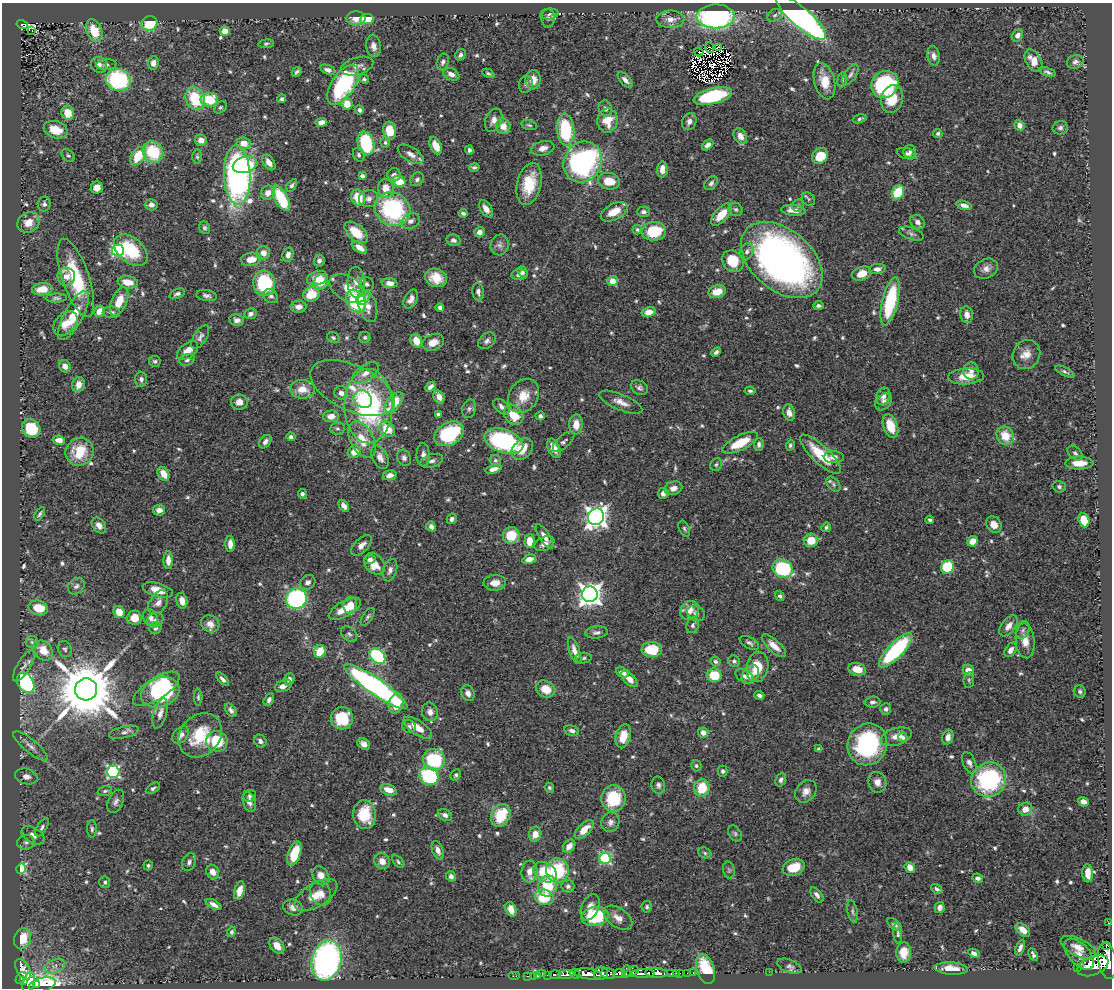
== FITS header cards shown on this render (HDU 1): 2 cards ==
NAXIS1  =                 1110
NAXIS2  =                  986

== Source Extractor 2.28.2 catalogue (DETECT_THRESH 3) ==
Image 1110 x 986 px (HDU 1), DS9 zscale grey, 1 PNG px = 1 image px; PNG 1114 x 990 px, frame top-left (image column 1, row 986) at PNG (2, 3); each listed source drawn as its Kron ellipse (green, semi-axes under 4 px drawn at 4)
Background 0.623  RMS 0.025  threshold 0.0742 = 3 sigma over >= 5 px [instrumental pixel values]
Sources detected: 700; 10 with non-positive FLUX_AUTO (blend fragments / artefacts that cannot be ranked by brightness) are neither listed nor drawn; of the other 690, the 500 brightest by FLUX_AUTO listed and drawn (190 fainter detections omitted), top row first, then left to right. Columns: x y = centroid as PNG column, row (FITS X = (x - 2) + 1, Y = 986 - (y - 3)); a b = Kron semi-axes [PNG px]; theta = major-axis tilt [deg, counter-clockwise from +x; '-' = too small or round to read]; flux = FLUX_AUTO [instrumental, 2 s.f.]
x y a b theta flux
549 14 9 5 5 4.1
775 15 8 6 32 4
715 16 19 12 0 380
801 17 32 9 -41 830
356 18 9 7 -1 14
548 18 9 6 -88 4
367 19 7 5 8 39
670 19 14 9 0 15
22 24 6 3 -14 47
149 24 8 7 - 60
32 30 3 2 - 5.3
94 31 12 7 -68 35
225 31 5 5 - 15
1017 36 6 5 - 7
266 44 7 4 9 3.2
373 46 11 7 -82 11
718 47 4 3 - 5.1
710 48 6 2 -71 6
699 52 4 2 - 3.1
460 55 6 4 59 5.2
934 56 10 6 -79 8.4
1034 61 12 7 -60 24
443 62 8 5 69 4.6
1075 62 8 6 19 5.8
153 63 7 5 79 11
99 65 8 7 - 9.4
106 65 10 5 2 5
357 66 17 8 16 10
328 70 8 4 -18 6.3
297 72 5 3 - 3.8
1047 72 9 4 -20 4.1
488 73 6 4 -27 3.2
451 74 8 5 -23 11
850 75 12 6 57 5.7
364 79 5 4 - 3.1
118 80 12 11 - 160
533 80 9 8 - 18
625 80 10 5 -47 7.9
842 80 7 5 81 3.4
824 81 18 10 -76 31
526 84 8 6 75 4.8
343 85 23 11 56 190
885 85 14 12 43 170
713 96 19 8 13 130
195 99 12 9 -65 72
282 99 4 4 - 3.2
892 99 14 11 74 38
209 100 9 7 1 71
347 104 5 5 - 27
220 107 7 5 38 3.1
605 108 8 6 -71 5.3
359 110 4 4 - 6.1
68 113 7 6 - 26
860 119 7 3 17 3.3
494 120 12 8 67 12
608 120 12 10 79 32
689 121 9 7 69 8.7
321 122 6 4 9 13
529 125 8 4 -15 3.1
1019 125 6 5 - 10
503 126 8 7 - 18
1060 128 7 6 - 5.1
56 130 12 8 -18 27
566 130 16 9 -84 120
390 131 9 6 -82 36
938 133 4 4 - 3.5
740 136 8 6 -64 14
201 140 6 6 - 11
244 143 7 6 - 21
366 143 12 8 -72 130
385 143 5 4 - 3.2
708 145 6 4 43 6.2
436 146 9 5 -64 26
543 148 12 7 16 12
469 150 4 3 - 4.7
153 152 11 9 -51 77
910 152 6 6 - 4.1
411 154 14 7 -32 13
907 154 10 5 -14 5.6
359 155 7 5 -60 3.9
68 156 7 5 -44 3.5
138 156 10 6 58 48
820 156 8 7 - 39
197 157 7 5 -88 3.2
269 162 9 5 -55 12
583 162 21 18 58 390
245 165 12 8 15 54
474 167 5 4 - 3.8
662 169 8 5 84 15
237 175 30 13 -87 660
394 175 6 6 - 6.8
362 176 4 3 - 4.9
417 179 7 6 - 5.2
399 181 7 5 -29 47
609 181 11 8 -13 30
711 183 8 5 46 4.8
529 184 21 12 77 58
292 185 7 4 55 4.1
97 188 6 6 - 14
386 188 10 7 -81 24
898 192 7 6 - 65
268 193 7 6 - 12
281 198 14 6 -62 82
358 198 8 6 -65 41
368 199 9 8 - 8.6
808 199 7 6 - 3.3
44 204 7 6 - 4.9
151 205 6 5 - 8.4
964 205 8 4 -15 8.1
798 206 6 5 - 3.3
392 209 18 16 -33 200
486 209 9 5 -56 13
736 209 7 6 - 3.8
793 210 12 5 -7 14
614 212 14 8 28 27
643 212 6 5 - 6.1
463 213 4 3 - 4.1
721 215 13 6 48 32
411 221 9 7 27 7.4
917 222 8 6 -40 7.9
28 223 11 9 29 22
204 228 6 5 - 3.8
637 229 5 4 - 3.2
654 231 12 9 8 67
356 232 14 7 -41 34
479 232 5 5 - 11
911 234 13 6 -19 6
453 240 7 5 -9 6.5
500 245 10 9 - 8.2
359 247 9 4 -34 14
118 250 6 5 - 220
131 250 19 12 -40 94
747 251 8 6 65 6.3
263 253 7 6 - 12
288 255 7 5 74 9
251 259 10 6 9 23
782 260 47 30 -40 860
319 261 6 5 - 5.5
733 261 11 10 - 49
877 269 8 5 9 6.5
986 269 12 9 25 12
523 272 6 5 - 4.1
862 274 10 6 21 22
520 275 8 5 4 8.4
66 277 9 9 - 13
76 278 41 13 -71 110
317 278 10 7 17 19
436 278 11 9 -21 28
612 281 5 5 - 19
128 282 10 6 -9 23
321 282 8 6 60 30
356 282 15 8 -89 15
264 283 13 11 -80 120
390 283 8 5 -4 14
367 284 7 7 - 5.4
42 289 10 6 7 27
348 289 20 12 -31 24
478 292 9 5 -82 7.2
717 292 9 6 15 25
177 294 8 5 21 4.9
311 294 8 7 - 48
206 295 10 5 -9 5.8
271 296 8 6 -39 6.2
56 298 10 4 2 4.4
363 298 7 5 51 14
411 299 10 6 63 9.7
119 301 15 7 67 32
356 301 12 9 -59 130
890 301 25 8 77 140
368 306 16 9 -74 17
818 306 5 4 - 4.3
298 307 8 6 1 11
440 308 4 4 - 5.4
99 311 6 5 - 21
111 312 9 5 -1 5.3
648 312 7 5 15 14
250 314 6 5 - 6.2
967 315 8 6 -78 12
73 316 27 9 62 45
237 320 7 5 -10 6.7
65 323 14 10 46 19
200 337 13 6 57 6.6
365 337 5 5 - 3.6
333 338 6 5 - 3.1
416 341 7 5 -63 22
487 341 10 7 41 6.2
433 342 11 8 22 16
188 351 12 7 38 18
716 352 5 4 - 4.5
1026 354 15 13 59 19
187 360 8 5 20 4.7
155 361 6 5 - 3.5
65 366 6 5 - 10
971 371 8 8 - 8.5
1065 372 10 4 -26 4.2
366 373 15 8 35 15
966 376 18 8 3 35
141 379 7 6 - 5.2
78 384 8 6 74 13
430 387 6 4 42 6.7
352 388 45 22 -24 62
639 388 9 7 -29 5.7
303 389 12 9 -2 26
750 391 5 4 - 3.3
341 393 7 6 - 8.8
523 396 18 14 58 32
883 396 9 7 65 7.7
439 397 7 5 -60 12
363 399 10 8 -40 35
239 402 8 7 - 13
394 402 12 6 50 51
621 402 23 8 -23 16
883 402 9 7 46 7.3
369 406 37 24 -90 290
502 407 9 6 -43 7.8
469 409 9 6 74 5.1
789 413 8 6 -73 12
438 414 4 3 - 4.8
514 415 11 8 -48 38
331 416 8 6 3 16
540 416 4 4 - 5.3
576 424 10 6 89 20
890 426 12 7 -71 32
337 428 7 6 - 3.8
31 429 10 8 -45 51
387 429 8 6 -40 35
449 434 16 11 30 130
1005 436 9 8 - 35
291 437 4 4 - 5.1
59 440 6 4 -8 11
362 440 19 11 -61 36
504 441 20 11 -19 230
265 442 7 5 51 6.5
564 442 13 6 42 5.5
740 443 19 7 26 49
759 444 6 4 87 4.8
790 445 5 4 - 3.2
554 448 10 5 -64 17
522 449 12 9 45 33
80 452 14 13 - 53
354 452 7 6 - 20
1075 453 9 6 -43 5.2
820 454 27 8 -43 60
423 455 11 6 -89 7.2
380 457 12 7 -65 11
834 457 10 6 -1 8.9
404 458 8 6 -65 6
495 460 6 5 - 3.1
432 461 11 6 17 7.2
1079 463 14 6 0 24
716 465 7 5 56 3.3
494 469 8 4 16 10
164 474 7 5 -57 24
390 475 7 5 13 10
833 484 9 5 -52 4.7
1059 487 7 5 -18 4.4
673 488 9 6 15 11
663 493 5 5 - 9.2
302 494 4 4 - 5.5
344 506 7 4 -54 10
159 510 6 5 - 8.2
40 514 7 3 56 3.1
596 517 8 8 - 1100
452 519 5 4 - 5.3
930 520 4 3 - 3.7
1084 520 7 5 -68 46
994 524 8 7 - 15
99 525 9 6 -53 9.4
431 527 5 4 - 7.6
826 527 5 4 - 3.6
684 529 8 5 -65 3.3
511 535 8 8 - 40
544 536 14 5 -57 11
811 540 7 7 - 26
529 541 7 5 89 22
972 541 5 5 - 17
230 544 8 4 -88 12
544 544 10 6 25 9.6
362 545 13 6 45 9.7
529 559 7 4 16 15
168 560 9 4 89 12
370 560 6 4 11 7.6
374 564 12 9 -46 28
947 567 7 6 - 73
783 569 10 8 -23 140
390 570 11 7 73 8
308 582 8 7 - 8.1
495 583 11 8 3 15
76 586 9 7 45 6.6
158 590 15 7 -16 25
590 594 8 8 - 1300
780 596 5 4 - 3.2
296 599 10 10 - 240
182 601 8 5 -75 19
158 602 13 8 58 11
350 605 8 7 - 27
38 608 10 7 -15 33
345 609 18 7 30 28
690 610 10 8 44 20
119 612 6 5 - 24
696 613 9 7 -30 5.8
368 617 10 4 56 3.8
134 618 7 7 - 25
151 618 9 7 -57 9.5
155 620 8 7 - 6.4
210 624 9 8 - 13
693 625 7 6 - 4.5
1009 626 12 7 52 13
155 628 6 5 - 5
1023 630 9 6 62 4.6
596 632 11 6 5 6.3
349 634 9 6 -43 5
1025 641 17 9 -85 21
32 642 6 6 - 4.2
749 643 10 5 -27 5.2
774 646 15 6 -42 17
65 649 8 7 - 4.5
652 649 10 7 -3 66
43 650 11 8 -47 30
896 650 22 7 46 180
1011 650 8 5 57 8.7
320 651 6 5 - 38
574 651 14 5 -71 12
377 656 9 6 -43 200
583 658 8 5 2 3.9
715 661 5 5 - 4.1
734 661 6 5 - 3.7
24 666 18 6 59 8.5
757 667 15 11 79 41
857 669 9 6 -13 21
968 670 6 5 - 14
622 672 7 4 -22 12
714 675 7 7 - 53
750 675 10 7 51 9.8
744 676 10 6 -31 6.3
223 679 8 4 -48 6
289 679 6 5 - 7
629 679 10 5 -45 14
969 680 8 5 83 3.6
26 683 11 8 -57 260
283 686 9 5 21 12
376 686 38 8 -34 500
86 689 11 11 - 14000
156 689 27 10 33 130
546 689 10 8 -27 27
1080 691 6 5 - 4
160 692 20 14 21 170
468 693 8 6 -66 9.6
759 695 5 3 - 5
198 697 8 4 -90 3.3
269 700 7 4 60 5.4
872 702 8 5 4 5.5
396 703 10 7 75 32
886 709 6 5 - 4.9
231 710 8 5 -55 5.6
430 712 9 8 - 10
160 713 15 6 73 13
342 718 11 11 - 61
409 727 7 6 - 5
418 728 17 7 -34 20
572 731 7 5 -16 5.6
124 732 15 5 13 7.3
703 733 5 5 - 10
181 735 10 7 49 8.9
200 735 24 19 46 74
623 736 12 7 75 25
896 737 16 8 18 16
903 737 5 4 - 4.7
948 737 8 5 74 9.9
217 741 10 10 - 57
260 741 7 5 -46 6.3
364 744 7 5 -32 7.9
867 744 21 19 63 210
30 746 21 6 -39 12
819 749 4 4 - 3.3
434 760 11 11 - 130
969 763 11 6 -66 7
696 766 6 5 - 3.3
723 771 5 5 - 3.5
113 772 6 6 - 300
456 775 6 5 - 3.9
26 776 11 7 -13 9.7
429 776 10 8 -33 170
781 780 7 5 68 4.9
989 780 18 17 - 210
877 782 10 9 - 12
658 785 8 7 - 5.6
153 788 8 4 33 4.1
549 788 5 4 - 3.1
702 788 8 7 - 48
389 790 8 5 -19 18
105 791 7 4 15 3.3
806 791 12 9 53 13
250 796 6 6 - 4.2
613 798 13 12 - 70
116 801 12 7 65 7.7
249 802 10 6 -71 8.9
1083 802 5 4 - 7.8
1025 809 7 6 - 16
365 815 14 11 -85 50
445 815 7 5 -28 6.9
501 815 12 9 64 61
610 822 10 9 - 8
42 827 10 5 58 4.4
92 829 8 5 -89 3.6
584 829 12 6 45 24
735 833 8 6 -57 4.1
535 834 7 6 - 16
33 835 12 7 -32 12
26 842 9 7 7 5.9
569 846 7 5 51 13
438 850 10 5 -69 9.4
294 853 12 6 71 50
705 853 7 5 -20 3.3
605 858 6 5 - 190
382 861 8 7 - 15
189 862 9 6 66 6.3
398 862 7 4 -47 3.4
148 865 5 4 - 3.2
794 867 11 8 19 41
910 867 6 4 -51 13
21 869 5 5 - 150
729 870 9 6 -75 3.6
557 871 12 11 - 110
213 872 7 6 - 13
529 872 11 8 85 14
545 872 12 9 -31 53
1088 873 9 5 -87 20
321 876 10 7 -58 19
451 876 5 5 - 5.6
978 878 5 4 - 5.7
105 882 6 5 - 4.7
547 886 10 9 - 59
568 886 6 6 - 5
937 889 6 4 -30 3.9
239 891 9 5 74 15
321 893 13 10 -66 16
316 895 24 12 32 31
817 895 9 4 -53 6
544 897 9 7 -14 64
214 904 8 4 -29 8.9
293 907 10 7 -15 11
590 907 14 8 67 14
647 907 5 5 - 3.5
940 907 5 5 - 10
511 909 7 5 -69 18
853 911 11 5 -79 4.5
595 916 13 9 10 110
618 918 16 9 -35 14
1108 923 3 2 - 7.3
895 925 8 4 -39 3.9
1023 930 8 5 -39 13
232 932 5 4 - 3.2
898 933 10 4 -86 3.8
22 939 11 8 72 37
277 946 9 6 -50 21
1106 946 3 2 - 140
1078 947 19 8 -26 18
1020 948 8 4 68 6.2
904 952 10 7 88 21
974 953 6 4 -28 6.2
1079 954 19 10 -47 17
1033 955 6 3 -63 4.4
327 960 20 14 76 560
1107 961 18 9 -81 3400
55 966 10 6 22 9.1
789 966 13 6 -21 5.4
1093 966 16 9 23 4300
951 968 16 6 -4 22
1078 968 3 2 - 61
23 969 11 6 -61 190
705 969 15 9 -71 54
626 971 6 3 80 220
632 972 7 3 33 200
769 972 2 2 - 21
601 973 7 6 - 520
619 973 6 4 10 500
643 973 12 4 1 970
656 973 11 5 -2 1000
676 973 2 2 - 9.7
680 973 2 2 - 7
687 973 2 2 - 9.8
693 973 2 2 - 8.5
542 974 3 2 - 8.6
566 974 8 3 4 550
575 974 5 3 - 380
588 974 13 5 -8 1900
608 974 7 5 -15 330
671 974 3 2 - 22
547 975 3 2 - 47
555 975 6 3 -3 170
515 976 6 2 0 8.5
527 976 3 2 - 11
533 976 2 2 - 7.3
537 976 3 3 - 36
21 978 7 4 51 240
24 980 4 3 - 150
29 982 10 6 71 430
37 984 4 3 - 130
42 985 14 6 14 230
At the frame edge (FLAGS 8, measured only in part): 1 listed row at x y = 1107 961
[190 fainter detections neither listed nor drawn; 10 non-positive-flux detections neither listed nor drawn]